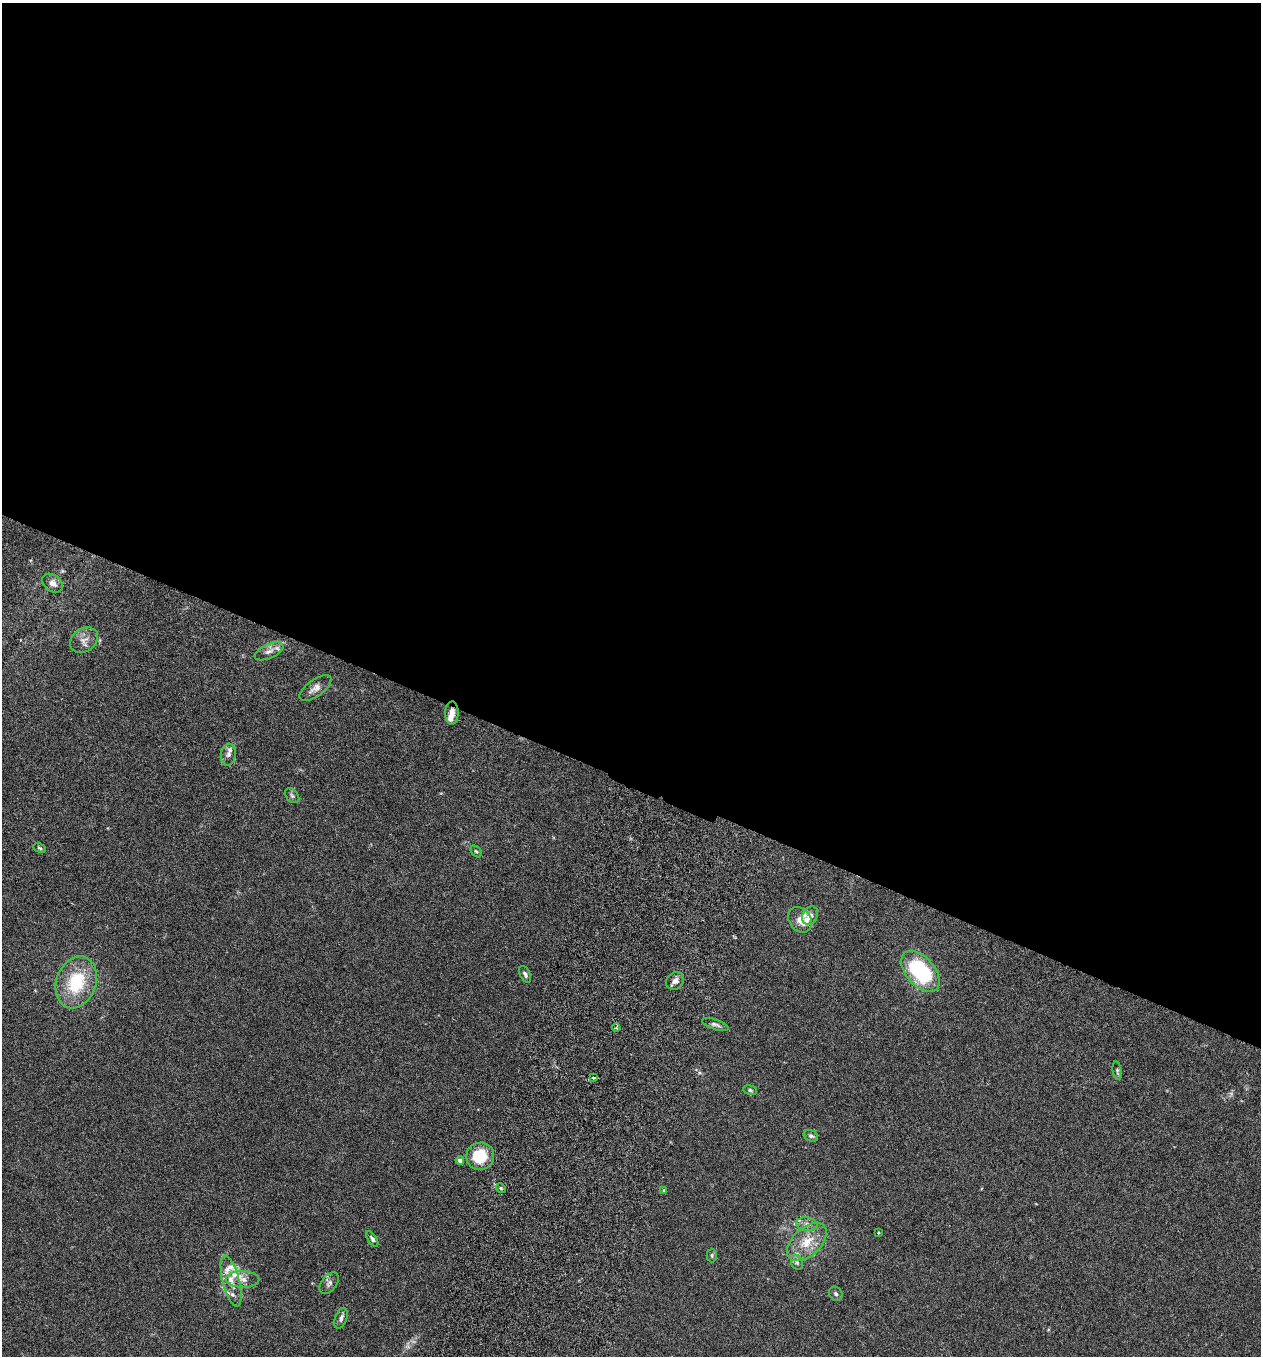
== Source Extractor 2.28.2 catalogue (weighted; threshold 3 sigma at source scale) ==
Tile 3 of 4 x 4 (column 3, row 1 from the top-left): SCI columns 2708-3966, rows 4090-5443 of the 5545 x 5467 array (HDU 1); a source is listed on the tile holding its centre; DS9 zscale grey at full resolution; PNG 1263 x 1358 px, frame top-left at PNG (2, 3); each listed source drawn as its Kron ellipse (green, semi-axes under 4 px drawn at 4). Shown black and unused: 58% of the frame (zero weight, under 3 of 6 exposures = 3% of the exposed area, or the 3 px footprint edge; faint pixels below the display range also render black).
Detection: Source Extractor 2.28.2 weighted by HDU 2 'WHT'; one run over the whole footprint, this tile lists its part. Background 0.0188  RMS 0.002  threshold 0.00818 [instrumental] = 3 sigma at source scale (4.09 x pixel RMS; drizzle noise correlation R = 1.36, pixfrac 0.8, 0.05/0.05 arcsec/px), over >= 5 px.
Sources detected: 42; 6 inside a brighter listed object's ellipse — not listed separately; the other 36 listed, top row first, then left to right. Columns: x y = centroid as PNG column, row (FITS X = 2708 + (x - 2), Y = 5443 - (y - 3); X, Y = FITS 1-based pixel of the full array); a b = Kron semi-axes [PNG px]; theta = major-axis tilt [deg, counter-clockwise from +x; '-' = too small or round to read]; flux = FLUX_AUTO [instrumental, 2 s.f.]
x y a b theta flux
53 583 11 8 -37 1.2
84 640 15 11 34 1.5
269 651 15 7 24 1.1
315 688 19 8 36 1.2
452 713 11 7 87 1.3
228 755 11 7 84 0.83
292 796 8 6 -49 0.41
40 848 7 4 -27 0.28
476 852 6 4 -48 0.26
810 916 10 7 60 0.89
800 920 14 10 -55 1.6
920 971 24 14 -49 16
525 974 9 5 -63 0.49
675 981 9 8 - 0.83
76 982 27 20 70 9.4
715 1024 14 5 -19 0.56
616 1028 4 3 - 0.23
1117 1071 9 4 -79 0.31
593 1078 4 3 - 0.27
750 1090 7 4 -11 0.33
811 1136 7 5 -25 0.41
480 1156 14 13 - 5.9
460 1160 4 4 - 0.94
501 1188 5 4 - 0.26
664 1190 4 3 - 0.18
807 1224 11 6 -8 0.8
878 1233 3 2 - 0.19
372 1239 9 4 -56 0.41
807 1242 24 14 43 4.1
712 1255 7 5 -89 0.31
797 1262 8 5 -69 0.45
243 1279 17 8 -1 1.5
231 1281 26 8 -75 2.5
329 1283 12 7 52 0.72
836 1294 7 6 - 0.41
341 1318 11 6 70 0.67
Overlapping masked pixels (flux is a lower limit): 1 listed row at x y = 452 713